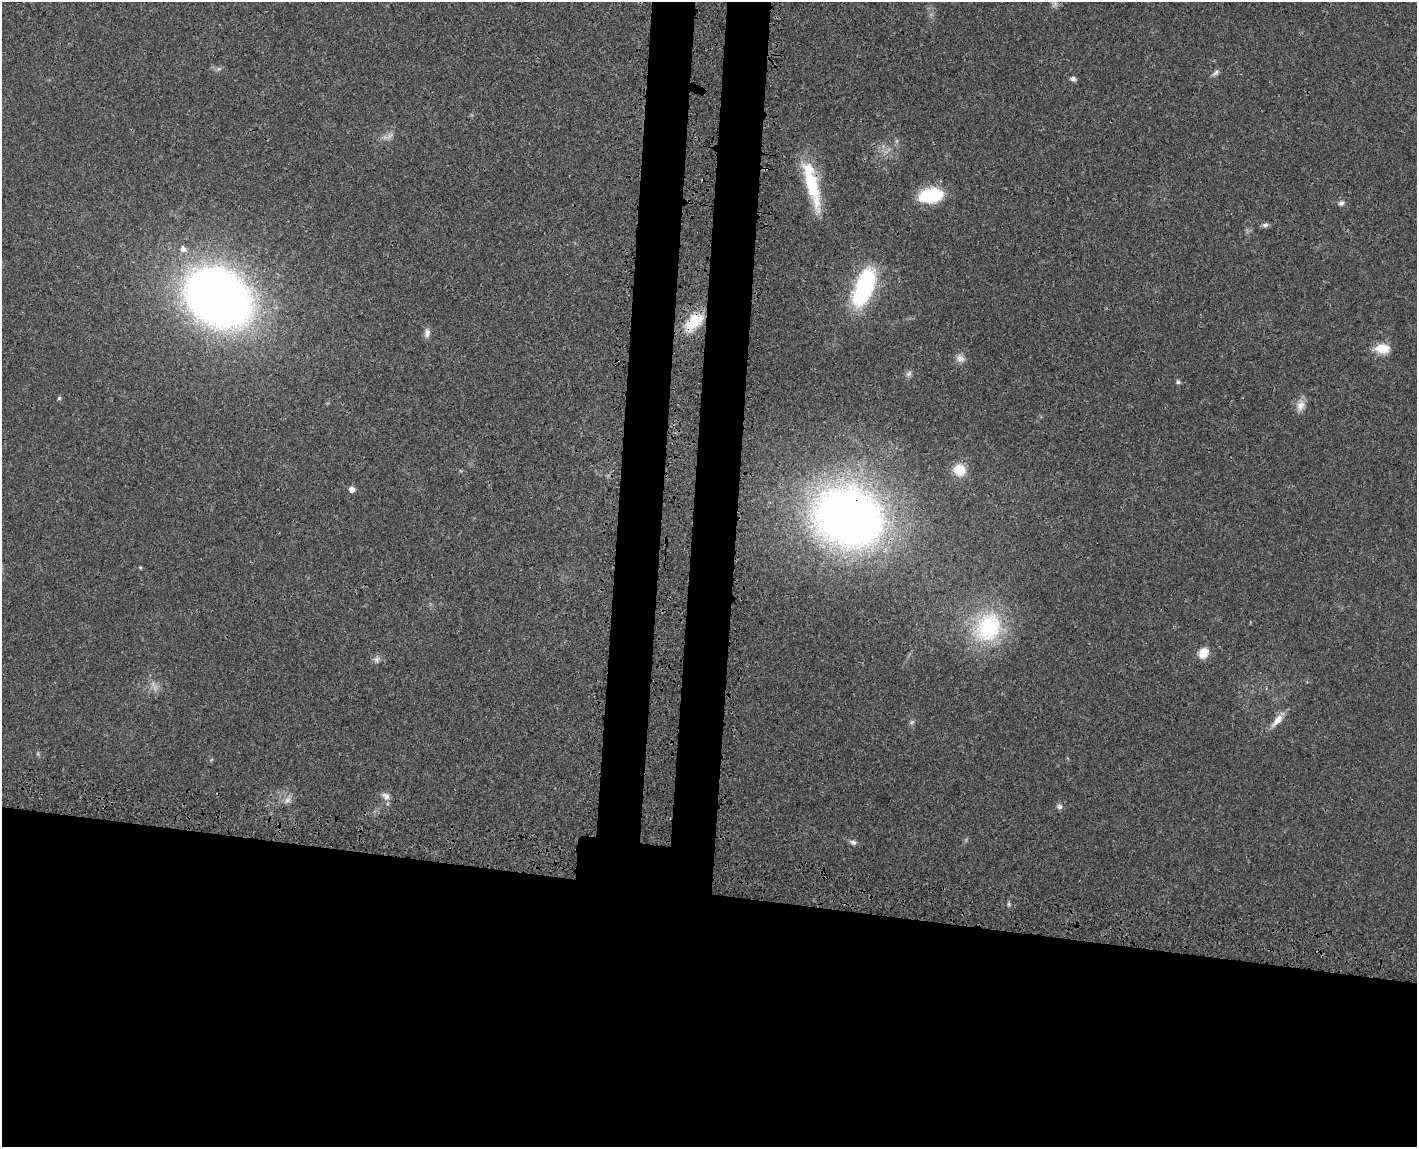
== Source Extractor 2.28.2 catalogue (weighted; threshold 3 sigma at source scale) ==
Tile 11 of 3 x 4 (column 2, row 4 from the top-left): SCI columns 1601-3015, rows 83-1227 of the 4726 x 4742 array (HDU 1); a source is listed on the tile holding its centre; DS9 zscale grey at full resolution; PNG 1419 x 1149 px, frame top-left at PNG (2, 2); no overlay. Shown black and unused: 27% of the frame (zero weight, under 3 of 4 exposures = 8% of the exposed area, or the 3 px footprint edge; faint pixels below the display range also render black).
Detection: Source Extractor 2.28.2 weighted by HDU 2 'WHT'; one run over the whole footprint, this tile lists its part. Background 0.021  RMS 0.0034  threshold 0.0152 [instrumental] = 3 sigma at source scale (4.5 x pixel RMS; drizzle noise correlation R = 1.50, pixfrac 1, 0.05/0.05 arcsec/px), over >= 5 px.
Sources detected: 31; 1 too faint to see at this stretch — not listed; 1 inside a brighter listed object's ellipse — not listed separately; the other 29 listed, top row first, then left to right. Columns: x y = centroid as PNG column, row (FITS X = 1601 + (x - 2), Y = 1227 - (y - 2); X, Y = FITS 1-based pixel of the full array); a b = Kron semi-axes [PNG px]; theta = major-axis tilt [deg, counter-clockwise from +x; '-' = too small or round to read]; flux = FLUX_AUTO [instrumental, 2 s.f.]
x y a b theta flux
1216 73 10 5 47 0.97
1073 79 8 5 -4 0.91
811 183 53 13 -74 20
931 195 21 12 7 20
1341 203 9 6 26 0.98
1265 225 8 6 8 0.94
183 249 8 7 - 1.4
864 287 44 19 69 34
218 298 48 38 -34 320
694 322 24 14 45 11
427 333 11 7 80 1.5
1382 348 14 10 -3 6.3
960 358 11 9 -18 1.8
909 374 9 6 49 0.96
1178 382 5 5 - 0.64
59 398 5 5 - 0.45
1300 405 13 10 67 2.6
959 470 11 10 - 7.9
352 489 5 5 - 2.1
850 517 51 42 -20 260
140 567 5 3 - 0.33
988 627 36 30 65 30
1203 653 13 10 57 3.8
377 659 9 7 53 1.1
1277 720 20 8 48 3.1
911 722 7 5 36 0.62
386 796 11 7 -27 1.6
1059 806 7 7 - 0.97
853 842 9 6 -27 0.98
Overlapping masked pixels (flux is a lower limit): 3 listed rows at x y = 811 183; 694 322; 850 517